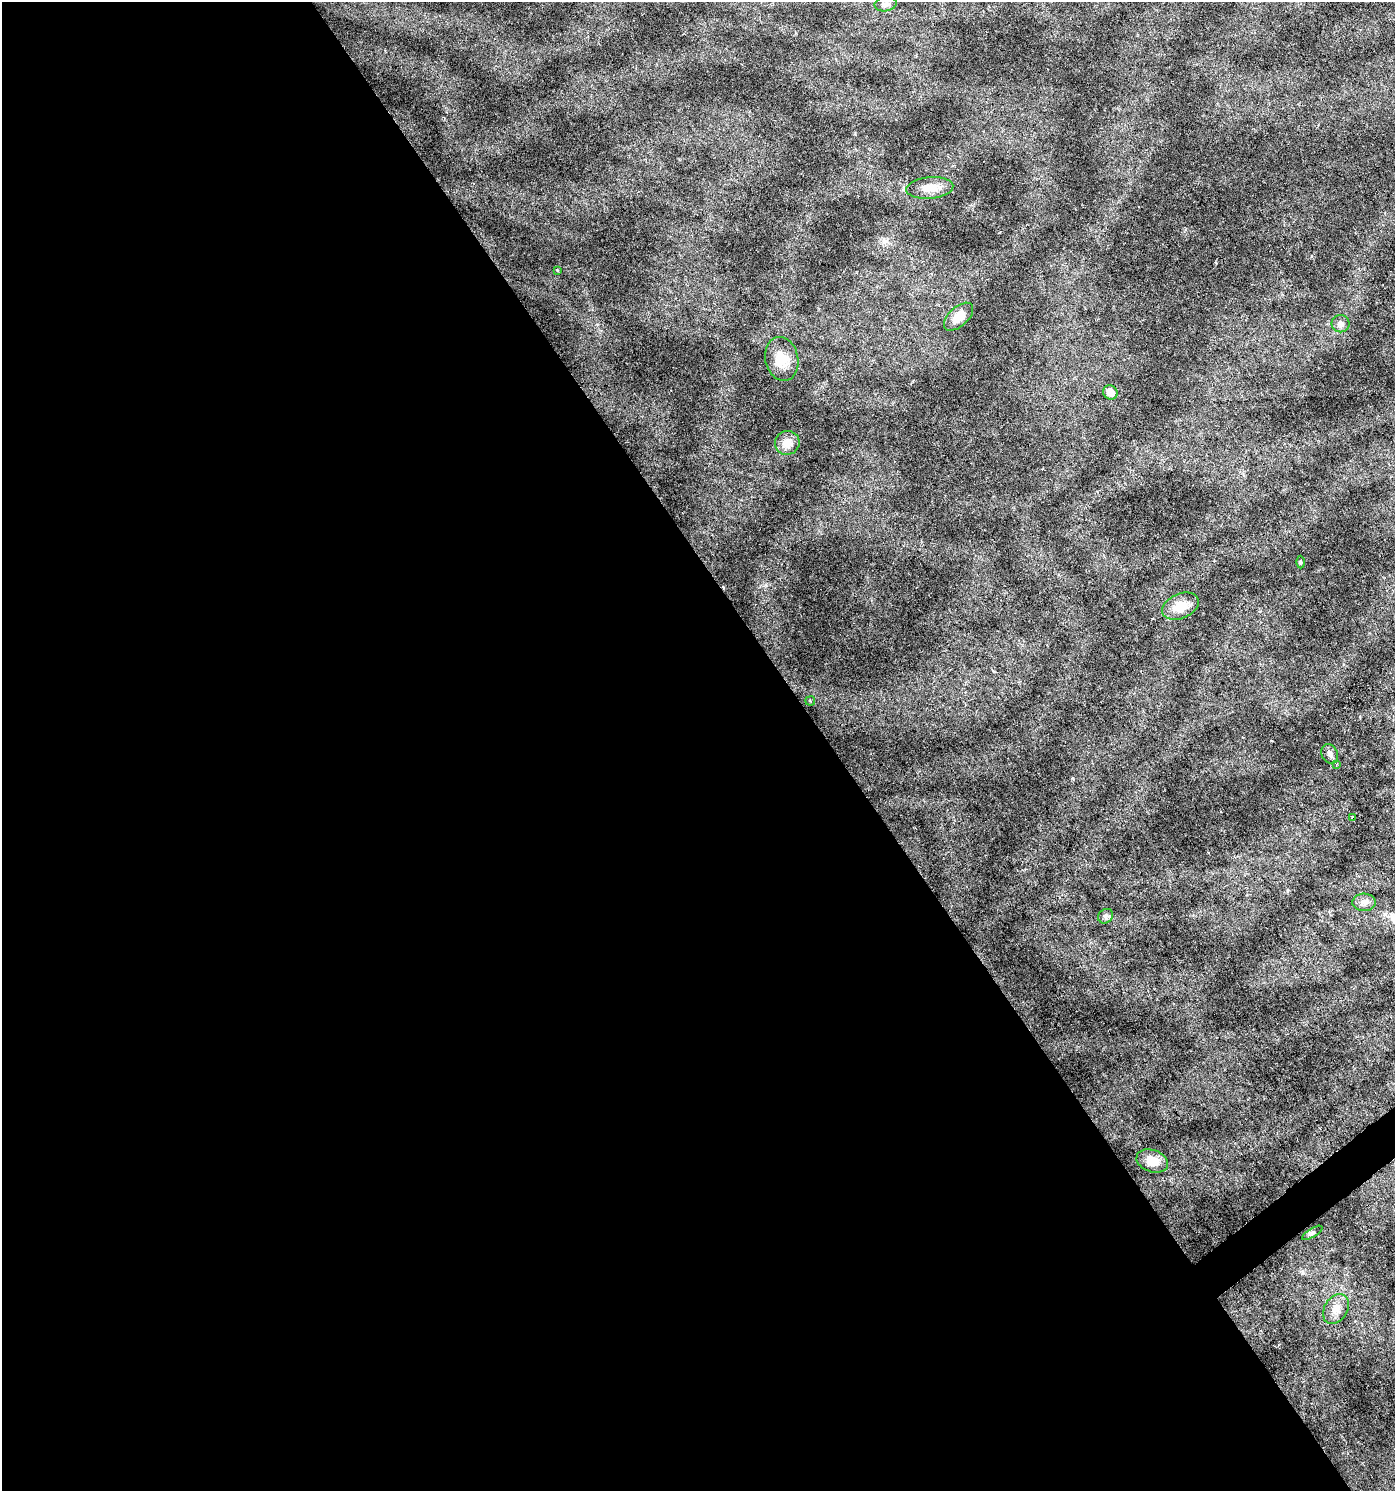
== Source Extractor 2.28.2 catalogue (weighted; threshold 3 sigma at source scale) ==
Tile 9 of 4 x 4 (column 1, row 3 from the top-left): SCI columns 131-1523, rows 1493-2981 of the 5896 x 5961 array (HDU 1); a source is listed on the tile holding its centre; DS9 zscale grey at full resolution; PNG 1397 x 1493 px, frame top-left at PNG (2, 2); each listed source drawn as its Kron ellipse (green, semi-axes under 4 px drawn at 4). Shown black and unused: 60% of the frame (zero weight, under 3 of 6 exposures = <1% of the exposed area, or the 3 px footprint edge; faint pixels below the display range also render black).
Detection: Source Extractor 2.28.2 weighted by HDU 2 'WHT'; one run over the whole footprint, this tile lists its part. Background 0.0224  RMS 0.0023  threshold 0.00929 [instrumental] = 3 sigma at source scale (4.09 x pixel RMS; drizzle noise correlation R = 1.36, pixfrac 0.8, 0.0396/0.0396 arcsec/px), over >= 5 px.
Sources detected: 20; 1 cosmic-ray / hot-pixel residue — neither listed nor drawn; the other 19 listed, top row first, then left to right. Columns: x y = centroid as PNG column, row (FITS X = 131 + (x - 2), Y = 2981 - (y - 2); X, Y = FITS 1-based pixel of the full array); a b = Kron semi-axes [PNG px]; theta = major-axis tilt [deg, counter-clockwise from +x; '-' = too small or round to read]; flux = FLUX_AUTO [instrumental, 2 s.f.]
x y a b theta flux
886 4 11 7 10 0.96
930 188 23 11 5 2.6
557 270 3 3 - 0.18
958 317 18 9 43 2.6
1340 324 9 8 - 0.95
782 359 22 16 -77 4
1110 392 7 7 - 2
787 443 12 12 - 2.3
1300 562 6 4 90 0.27
1180 606 19 12 24 3.7
810 701 5 4 - 0.28
1330 754 10 8 -64 0.84
1337 764 4 2 - 0.18
1353 818 3 3 - 5
1364 902 11 9 -3 1.3
1106 916 8 6 38 0.58
1152 1161 16 11 -20 3.1
1312 1233 11 3 32 0.41
1336 1309 16 11 59 2.2
Overlapping masked pixels (flux is a lower limit): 1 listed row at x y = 1353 818
Unlisted compact peaks at least as high as the median listed source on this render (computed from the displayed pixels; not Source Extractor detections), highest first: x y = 1287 891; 766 585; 886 241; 1311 256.